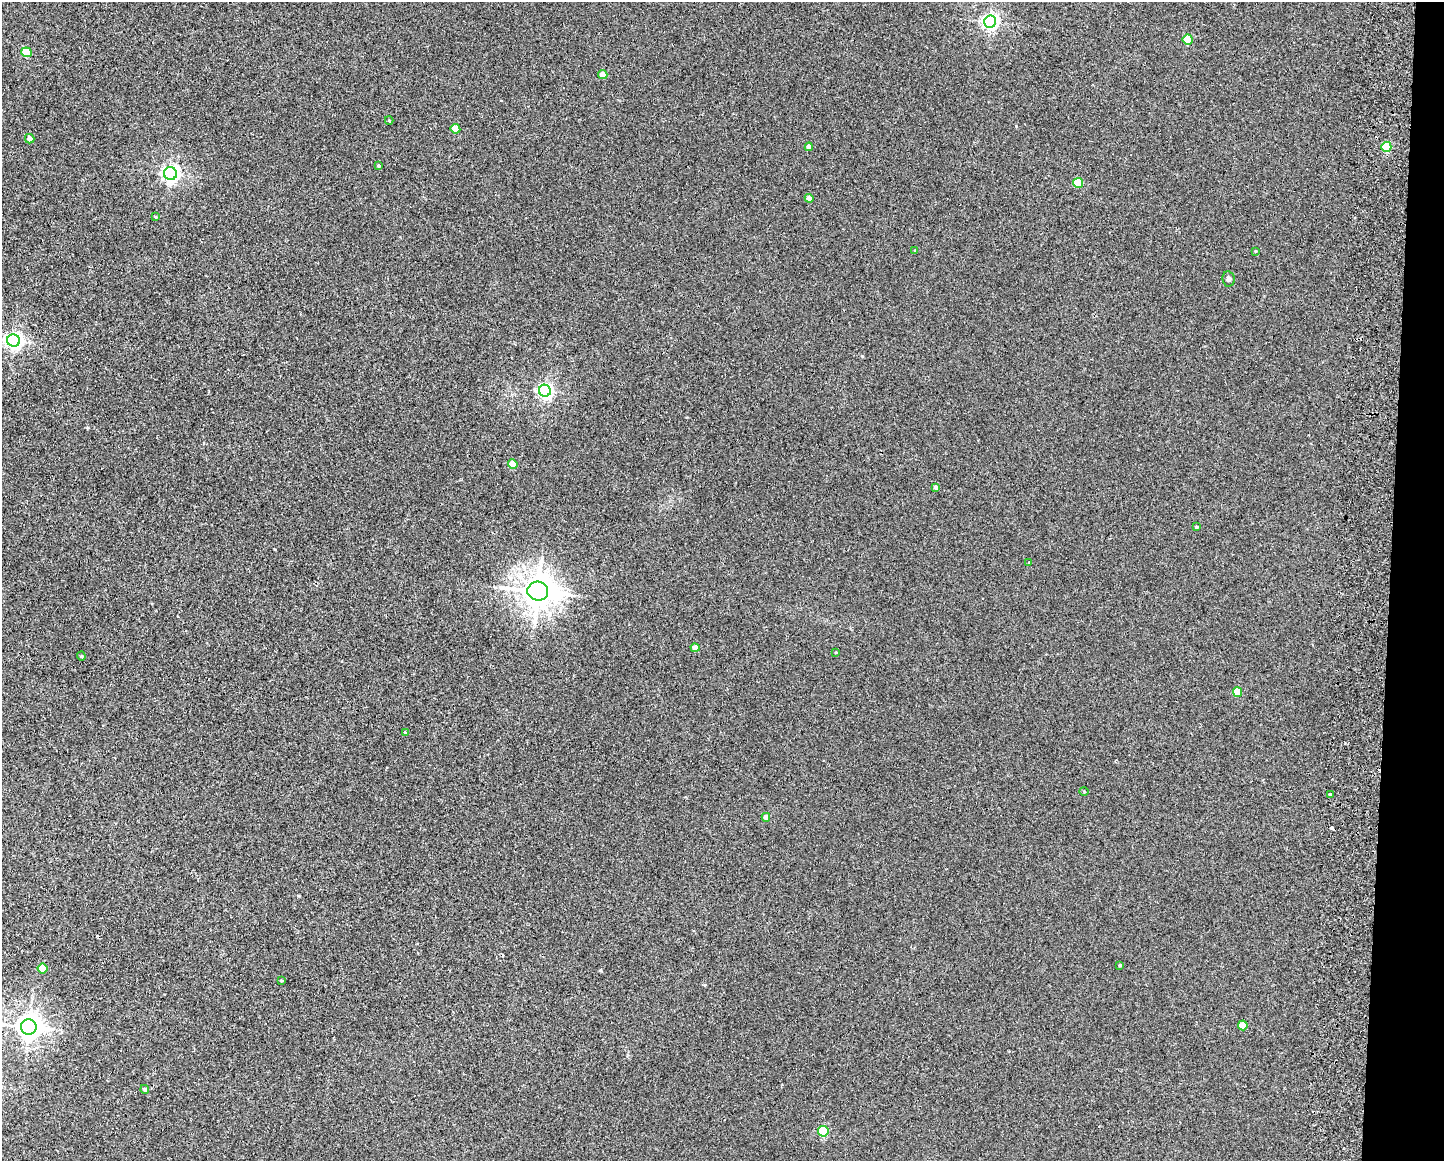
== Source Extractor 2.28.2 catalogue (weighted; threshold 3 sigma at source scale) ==
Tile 6 of 3 x 4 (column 3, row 2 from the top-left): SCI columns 3051-4492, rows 2330-3488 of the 4771 x 4656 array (HDU 1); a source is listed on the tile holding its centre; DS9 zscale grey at full resolution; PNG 1446 x 1163 px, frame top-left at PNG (2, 2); each listed source drawn as its Kron ellipse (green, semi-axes under 4 px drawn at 4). Shown black and unused: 4% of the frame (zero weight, under 2 of 3 exposures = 3% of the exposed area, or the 3 px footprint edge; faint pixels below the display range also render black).
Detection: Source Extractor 2.28.2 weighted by HDU 2 'WHT'; one run over the whole footprint, this tile lists its part. Background 0.0271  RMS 0.0067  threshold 0.03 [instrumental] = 3 sigma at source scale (4.5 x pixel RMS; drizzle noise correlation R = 1.50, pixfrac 1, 0.05/0.05 arcsec/px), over >= 5 px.
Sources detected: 41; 2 cosmic-ray / hot-pixel residue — neither listed nor drawn; the other 39 listed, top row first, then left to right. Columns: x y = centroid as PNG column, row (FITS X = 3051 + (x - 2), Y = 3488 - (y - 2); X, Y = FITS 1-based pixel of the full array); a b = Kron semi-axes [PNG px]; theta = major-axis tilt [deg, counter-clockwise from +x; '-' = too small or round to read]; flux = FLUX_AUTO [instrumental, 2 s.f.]
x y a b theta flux
990 22 6 6 - 210
1188 39 5 5 - 18
26 52 5 5 - 25
603 74 4 4 - 6.3
389 121 4 3 - 0.51
455 129 5 4 - 15
30 139 5 4 - 3.8
809 147 4 4 - 3.9
1386 147 5 5 - 31
379 166 4 4 - 0.94
170 174 6 6 - 230
1078 183 5 5 - 23
809 198 4 4 - 3.4
155 217 4 3 - 0.65
915 250 3 3 - 0.45
1255 251 4 2 - 0.48
1228 279 7 6 - 1.5
14 341 6 6 - 220
545 391 6 6 - 180
513 464 5 4 - 11
936 487 4 4 - 2.5
1196 527 3 3 - 0.89
1029 563 3 2 - 0.49
538 591 10 9 - 1300
695 648 4 4 - 6
836 652 4 2 - 0.46
81 656 4 4 - 0.69
1237 692 5 4 - 14
405 732 3 3 - 1.1
1084 791 5 3 - 0.55
1330 794 3 3 - 2.1
766 817 4 4 - 4.8
1120 965 4 4 - 0.97
43 968 5 4 - 13
281 980 4 3 - 0.83
1243 1025 5 4 - 13
29 1027 8 7 - 650
145 1089 4 4 - 1.3
823 1131 5 5 - 40
Unlisted compact peaks at least as high as the median listed source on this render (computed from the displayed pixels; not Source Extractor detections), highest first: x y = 1016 126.